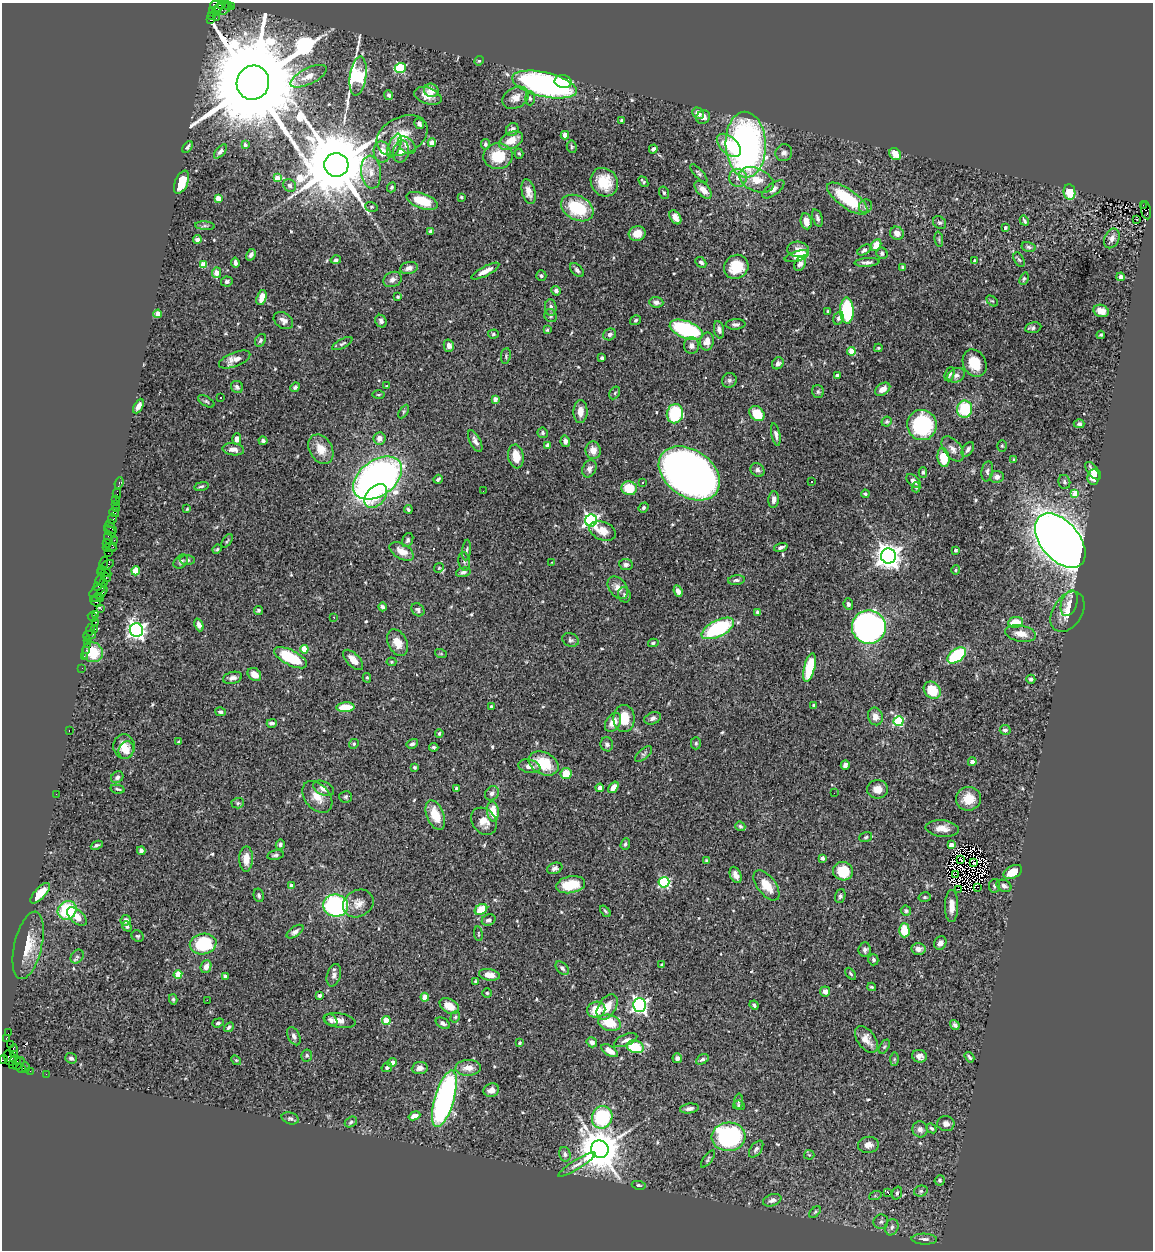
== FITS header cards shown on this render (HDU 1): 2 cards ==
NAXIS1  =                 1151
NAXIS2  =                 1248

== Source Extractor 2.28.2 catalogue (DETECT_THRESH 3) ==
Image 1151 x 1248 px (HDU 1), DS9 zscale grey, 1 PNG px = 1 image px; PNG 1155 x 1252 px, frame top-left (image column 1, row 1248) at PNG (2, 3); each listed source drawn as its Kron ellipse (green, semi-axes under 4 px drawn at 4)
Background 0.724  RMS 0.037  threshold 0.11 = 3 sigma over >= 5 px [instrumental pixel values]
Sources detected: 567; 7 with non-positive FLUX_AUTO (blend fragments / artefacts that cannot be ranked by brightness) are neither listed nor drawn; of the other 560, the 500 brightest by FLUX_AUTO listed and drawn (60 fainter detections omitted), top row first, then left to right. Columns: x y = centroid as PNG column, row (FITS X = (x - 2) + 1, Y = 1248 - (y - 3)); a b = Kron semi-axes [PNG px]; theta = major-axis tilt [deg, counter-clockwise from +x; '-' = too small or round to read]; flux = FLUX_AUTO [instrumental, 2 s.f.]
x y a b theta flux
222 5 3 3 - 96
228 5 5 3 - 97
216 6 6 4 -25 200
232 6 3 2 - 36
222 8 8 6 12 300
212 10 3 3 - 22
216 11 3 3 - 270
212 16 3 3 - 15
216 18 2 2 - 14
210 19 3 2 - 510
479 61 5 4 - 3.1
400 68 5 5 - 190
308 76 20 8 26 28
358 76 20 8 82 500
563 82 9 6 -10 40
253 83 17 16 - 86000
544 85 33 12 -13 670
431 90 7 6 - 29
389 95 5 4 - 5.8
428 96 14 8 -19 23
516 98 14 10 29 22
530 98 7 5 -88 5.2
698 113 6 5 - 19
703 117 7 6 - 14
622 121 3 3 - 3.4
419 124 5 4 - 6.6
512 129 7 6 - 11
402 135 27 18 27 69
565 135 4 4 - 26
511 141 13 8 28 33
432 143 4 4 - 45
485 144 5 4 - 6
245 145 3 3 - 5.4
407 145 10 7 -46 14
729 145 14 8 -43 64
746 145 33 20 -88 900
394 146 13 6 68 11
187 147 7 3 54 5.1
572 147 6 5 - 4.1
653 149 5 4 - 6.2
220 151 8 4 49 7.1
382 152 10 8 -81 29
401 152 11 8 79 17
784 153 8 8 - 10
519 154 5 4 - 3.8
895 154 7 5 -51 30
498 156 14 13 - 73
336 165 12 12 - 34000
371 172 16 10 -83 29
699 173 11 4 -48 5.8
277 178 4 4 - 41
738 178 9 9 - 17
756 180 18 11 -24 49
181 182 12 6 66 51
604 182 15 13 -55 60
643 182 6 3 -52 4.5
290 185 7 6 - 6.6
392 187 5 4 - 4.7
773 189 13 6 36 11
703 190 11 6 -46 24
529 192 13 6 -77 19
1069 192 7 6 - 51
664 193 6 5 - 4.1
461 197 3 3 - 2.9
219 198 4 4 - 47
847 199 24 9 -36 130
422 201 16 7 -20 72
1143 205 3 2 - 79
865 206 7 6 - 7.8
371 207 6 5 - 3.8
577 208 17 12 -28 130
1146 210 9 5 -79 230
675 217 8 5 -56 21
817 218 9 4 -71 8.1
1137 219 3 2 - 3.2
806 221 8 5 -80 21
1024 221 5 2 - 4.1
939 223 7 5 -40 5.6
205 226 10 4 -4 5.4
1005 228 4 3 - 5
431 231 4 4 - 8.7
897 233 7 6 - 16
637 234 8 7 - 31
1112 238 10 7 65 13
197 239 4 4 - 8.1
939 239 8 3 -85 3.2
876 245 6 5 - 28
1029 247 7 5 -14 6.6
798 249 11 8 -4 18
864 250 8 4 30 6.7
882 253 6 5 - 6.2
251 255 6 4 59 7.3
797 256 12 5 17 52
336 260 5 4 - 5.9
1019 260 8 5 -60 4.6
974 261 4 3 - 5.1
235 262 5 3 - 6.8
701 262 6 4 -43 5.6
867 262 12 4 4 9
800 264 7 5 59 13
204 265 4 4 - 61
736 267 13 11 40 69
903 267 4 3 - 4.5
409 268 9 6 12 12
577 270 8 5 -46 7.6
485 271 15 5 28 21
217 273 5 4 - 35
541 276 5 5 - 4.5
1121 277 4 4 - 9.4
392 279 9 7 26 12
1024 279 6 4 68 3.6
227 282 6 5 - 6.6
556 291 5 4 - 7.7
261 297 8 5 72 24
398 297 4 3 - 3.2
992 301 6 4 -42 3.3
656 302 7 5 -5 9.9
551 307 8 5 -85 9.2
828 311 3 3 - 2.9
847 311 13 7 -89 210
1101 311 8 6 -20 21
158 314 4 4 - 35
551 316 7 6 - 5.1
838 318 6 5 - 6.2
283 320 10 7 -33 12
636 320 6 4 34 4.1
381 321 6 5 - 8.5
736 324 10 5 4 8.3
1033 328 8 5 9 6.8
547 330 4 4 - 2.9
686 330 17 8 -21 230
719 330 9 5 -76 8.3
493 334 5 4 - 3.3
610 334 7 5 28 6.5
1101 335 4 3 - 3.6
260 340 7 5 57 5.5
707 342 9 6 79 21
342 344 11 4 28 5.7
449 346 6 5 - 11
691 346 8 7 - 12
878 348 4 3 - 2.9
851 351 4 4 - 68
506 356 8 5 83 3.9
602 358 4 3 - 4.4
235 359 16 7 21 23
778 363 6 5 - 8.6
975 363 14 11 -63 53
950 374 7 4 70 5.6
837 375 4 3 - 4.8
956 375 9 6 25 11
729 380 7 7 - 7.3
387 386 3 3 - 3
237 387 6 5 - 6.8
295 387 5 4 - 5.7
883 389 8 5 33 18
818 392 6 6 - 5
615 393 7 5 60 4.6
378 395 6 3 1 3.1
221 397 3 3 - 13
495 399 4 3 - 18
206 401 9 4 -30 4.6
138 406 8 4 63 13
965 409 8 7 - 100
404 411 7 4 59 4
580 411 11 7 88 21
675 414 10 8 77 150
757 414 8 6 -45 71
887 422 5 5 - 4.9
1079 424 5 4 - 5.9
922 425 15 14 - 240
543 433 5 5 - 5.4
776 435 11 4 -78 9.3
379 438 6 6 - 17
237 439 6 4 -89 13
263 441 4 3 - 4.6
475 441 12 5 -63 12
565 441 6 4 -77 9.2
548 445 4 4 - 24
1002 446 6 5 - 3.8
233 449 11 6 -7 17
321 449 16 11 -59 37
953 449 14 8 -52 16
968 449 8 5 57 7.5
593 450 9 7 -81 22
516 456 12 7 -81 37
943 458 9 6 -81 64
1014 460 3 3 - 3.3
589 469 9 6 66 11
757 470 7 6 - 8
987 471 10 5 81 7.1
1093 471 10 5 -51 16
923 472 5 4 - 3.9
689 473 33 23 -35 1800
997 477 7 6 - 9.5
1093 477 8 6 85 31
378 478 27 17 36 1300
438 479 5 3 - 5.4
812 481 3 2 - 3
913 481 8 5 -42 12
1064 482 7 6 - 6.8
119 483 6 3 67 26
643 483 3 3 - 3.2
201 486 7 3 12 4.2
916 487 5 4 - 3.2
629 488 8 7 - 63
483 491 2 2 - 3.9
117 494 5 2 - 28
865 494 4 3 - 3.3
1075 494 4 4 - 54
376 496 13 9 50 48
116 499 2 2 - 8.9
774 500 8 5 83 9.2
115 504 4 3 - 45
643 508 5 4 - 4.7
116 509 2 2 - 6.6
187 509 3 3 - 3
408 509 4 3 - 3.5
114 512 5 3 - 24
113 518 5 3 - 64
591 520 6 6 - 650
111 523 2 2 - 38
111 528 7 3 -37 55
110 531 7 3 -40 65
603 531 14 9 -20 27
108 538 6 3 -80 93
114 540 2 2 - 21
408 540 7 5 65 6.2
227 541 8 3 54 2.9
1060 541 32 19 -50 3600
107 543 4 3 - 36
113 547 3 2 - 66
781 547 7 4 18 7.2
110 548 7 3 -2 65
217 549 4 4 - 3
467 550 10 3 84 4.6
955 550 3 3 - 5.3
402 551 13 7 -31 27
108 553 2 2 - 35
888 556 7 7 - 2400
187 560 7 5 -1 5.2
464 561 9 5 -82 6.7
181 562 8 6 42 6.6
552 562 3 3 - 2.9
103 563 6 2 73 86
107 565 7 3 30 87
626 565 6 5 - 7.2
439 568 5 4 - 3.1
956 570 4 4 - 2.9
101 571 5 2 - 46
136 571 4 4 - 76
105 572 7 4 -24 76
463 572 7 4 15 7.1
106 577 5 3 - 170
100 579 6 2 74 99
736 580 8 5 5 6.5
103 582 3 2 - 40
98 586 2 2 - 34
618 588 12 8 -53 20
98 590 10 3 35 81
678 591 6 4 -67 13
101 593 7 4 44 240
624 595 7 6 - 7.5
97 598 5 2 - 77
100 599 3 2 - 120
96 602 6 3 -40 51
1069 603 13 8 71 19
848 604 6 4 -84 7
382 607 4 3 - 6.3
101 609 4 3 - 12
258 610 5 4 - 4.2
418 610 7 5 -45 7.1
757 612 4 4 - 5.4
1067 612 22 14 58 39
95 614 3 2 - 26
93 617 5 3 - 81
334 617 3 2 - 8.8
95 622 3 2 - 86
1015 622 7 5 9 47
199 625 6 4 -68 14
869 627 17 17 - 870
718 628 17 8 27 210
95 629 3 2 - 36
90 630 6 3 78 91
136 630 7 6 - 1000
1021 634 15 8 -10 31
90 635 7 3 15 36
88 640 2 2 - 13
571 640 8 6 -23 6.1
397 643 14 9 -64 28
653 643 5 4 - 4.3
87 644 2 2 - 42
304 649 4 4 - 65
86 650 3 2 - 15
92 652 11 9 -30 71
441 654 6 4 -19 2.8
957 655 10 6 37 230
84 656 3 2 - 79
290 658 18 7 -27 120
353 660 12 6 -45 21
391 662 5 4 - 3.1
810 667 15 5 77 100
82 668 2 2 - 21
254 674 7 6 - 21
232 678 10 6 15 11
367 678 5 4 - 3.6
1031 679 5 4 - 6.6
932 690 9 7 -48 71
814 705 3 3 - 3.2
345 707 9 5 3 55
491 707 4 3 - 3.5
220 712 5 4 - 5.3
875 716 9 7 -69 17
624 718 13 10 -90 49
653 718 9 5 22 8.4
899 721 5 5 - 180
613 722 10 7 57 26
272 723 5 3 - 7
1005 730 5 5 - 6.8
69 731 3 2 - 140
439 733 4 3 - 3.1
179 742 3 3 - 4.5
696 743 6 5 - 4.4
354 744 5 4 - 3.3
412 744 6 4 30 6.6
607 744 7 6 - 7.2
124 746 12 10 -86 29
434 747 4 3 - 4.4
126 750 9 7 66 18
643 754 10 5 40 6
972 762 4 4 - 13
543 763 16 11 -26 91
845 765 5 4 - 7.3
529 766 11 6 -12 14
414 767 4 3 - 3.1
566 773 6 5 - 46
117 777 6 5 - 8.8
613 787 6 4 52 16
324 788 11 6 -27 14
456 788 4 3 - 4.6
600 788 4 4 - 33
118 789 7 4 -13 4.2
877 789 10 9 - 22
492 793 8 6 48 8.9
834 793 2 2 - 4.8
56 794 2 2 - 5.8
317 797 18 12 -50 30
346 797 6 5 - 4.8
968 799 12 12 - 39
238 803 6 5 - 4.5
493 811 10 6 -86 43
435 815 15 8 -68 55
484 821 15 11 -53 29
740 826 5 4 - 4.1
942 829 16 8 -6 24
866 837 6 5 - 4.1
280 844 5 4 - 5.3
625 844 6 4 71 4.5
97 845 6 3 24 5.2
951 845 4 4 - 20
141 851 4 4 - 9.5
275 855 8 4 12 5.5
822 858 4 4 - 8.7
246 859 12 7 89 27
960 859 3 3 - 3.6
707 860 4 3 - 4.1
974 863 3 2 - 3.3
555 868 8 5 19 8
843 871 10 9 - 73
1013 872 10 6 28 31
955 874 3 2 - 3.2
736 875 8 5 -65 14
664 882 5 5 - 240
571 885 15 8 11 76
766 885 18 9 -52 42
291 886 4 4 - 18
994 886 7 5 81 5.1
1004 886 8 5 -24 8.9
977 887 3 2 - 8.2
959 889 3 2 - 2.8
40 893 13 5 47 27
259 895 7 5 -77 5.2
840 896 7 5 71 4.9
925 897 6 5 - 4.1
358 903 16 13 31 25
336 906 12 11 - 320
952 906 16 6 90 23
481 909 7 5 35 53
67 910 10 8 44 140
605 911 7 3 -50 3.5
906 911 5 5 - 4.8
77 917 12 6 -40 27
126 920 5 5 - 12
489 920 7 5 26 9
127 926 5 4 - 6.1
904 930 7 5 -89 53
295 932 9 5 35 9
478 934 7 3 -82 3.5
138 936 6 5 - 4
940 943 7 6 - 12
203 944 13 10 11 150
28 945 34 14 77 60
918 949 7 6 - 13
865 950 7 6 - 6.7
77 957 7 6 - 5.1
873 960 5 5 - 5.5
662 965 3 3 - 4.3
206 967 6 5 - 15
562 968 8 5 -44 6.9
178 974 4 4 - 50
851 974 7 4 -49 4.1
334 975 11 6 73 9.8
489 975 10 6 -9 22
225 976 4 4 - 7.2
475 981 4 3 - 2.9
872 987 4 3 - 3.1
825 991 5 5 - 14
487 993 4 4 - 3.4
319 995 4 3 - 6.7
425 997 4 4 - 43
173 999 5 4 - 4.1
207 1000 2 2 - 29
640 1005 6 6 - 740
754 1005 5 3 - 4.9
449 1006 10 7 -30 32
607 1007 14 8 57 38
596 1010 9 8 - 49
455 1017 6 4 74 3.9
331 1020 7 5 -42 7.2
339 1020 16 7 -10 17
386 1020 4 4 - 69
218 1023 6 4 18 4.5
443 1023 8 5 -30 7.7
609 1023 11 8 -16 61
955 1025 5 4 - 5.7
229 1027 5 3 - 4.4
8 1033 2 2 - 11
294 1036 10 6 -64 8.5
6 1038 4 3 - 80
866 1039 15 9 -54 24
626 1040 12 5 23 12
592 1042 5 5 - 10
520 1043 4 3 - 3.3
10 1045 2 2 - 22
635 1047 9 6 -15 90
884 1047 8 4 58 4.2
14 1050 6 4 87 180
609 1051 9 5 -33 28
15 1055 4 3 - 140
307 1055 6 5 - 4.4
919 1056 7 6 - 12
969 1057 6 3 -56 4.8
10 1058 8 5 -75 150
71 1058 6 5 - 6.9
677 1058 5 5 - 7.8
3 1059 4 2 - 47
702 1059 7 4 30 5.5
894 1059 7 4 90 4
15 1060 5 3 - 180
236 1060 5 4 - 3.5
392 1062 5 4 - 10
13 1064 3 2 - 40
19 1064 7 4 53 130
25 1067 5 3 - 84
387 1067 5 4 - 5.4
21 1068 4 2 - 55
420 1068 8 6 7 15
468 1068 12 8 4 25
30 1071 2 2 - 23
46 1074 2 2 - 19
491 1090 8 6 17 16
444 1099 29 9 74 640
739 1101 8 3 87 3.8
739 1105 6 4 -7 4.3
689 1108 9 5 9 8.9
414 1116 6 4 21 13
602 1117 11 10 - 220
290 1118 9 5 -17 6.2
351 1122 6 5 - 5.1
946 1124 8 7 - 13
931 1128 5 4 - 4.8
920 1129 8 7 - 12
729 1137 17 14 5 450
868 1145 10 8 6 16
600 1149 9 8 - 9200
756 1149 10 5 54 7.1
565 1154 7 5 -75 6.5
809 1155 5 4 - 3
708 1159 10 4 54 4.7
577 1165 22 4 32 12
940 1180 5 5 - 3.9
639 1185 7 4 -10 4.2
921 1191 7 5 15 5.5
888 1193 3 3 - 28
897 1193 6 4 72 5.7
875 1196 6 4 19 3.5
772 1200 9 6 21 9.5
815 1212 7 4 45 3.4
881 1222 7 7 - 7.8
892 1227 8 6 68 9.8
924 1239 13 5 -2 12
At the frame edge (FLAGS 8, measured only in part): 1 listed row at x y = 3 1059
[60 fainter detections neither listed nor drawn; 7 non-positive-flux detections neither listed nor drawn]